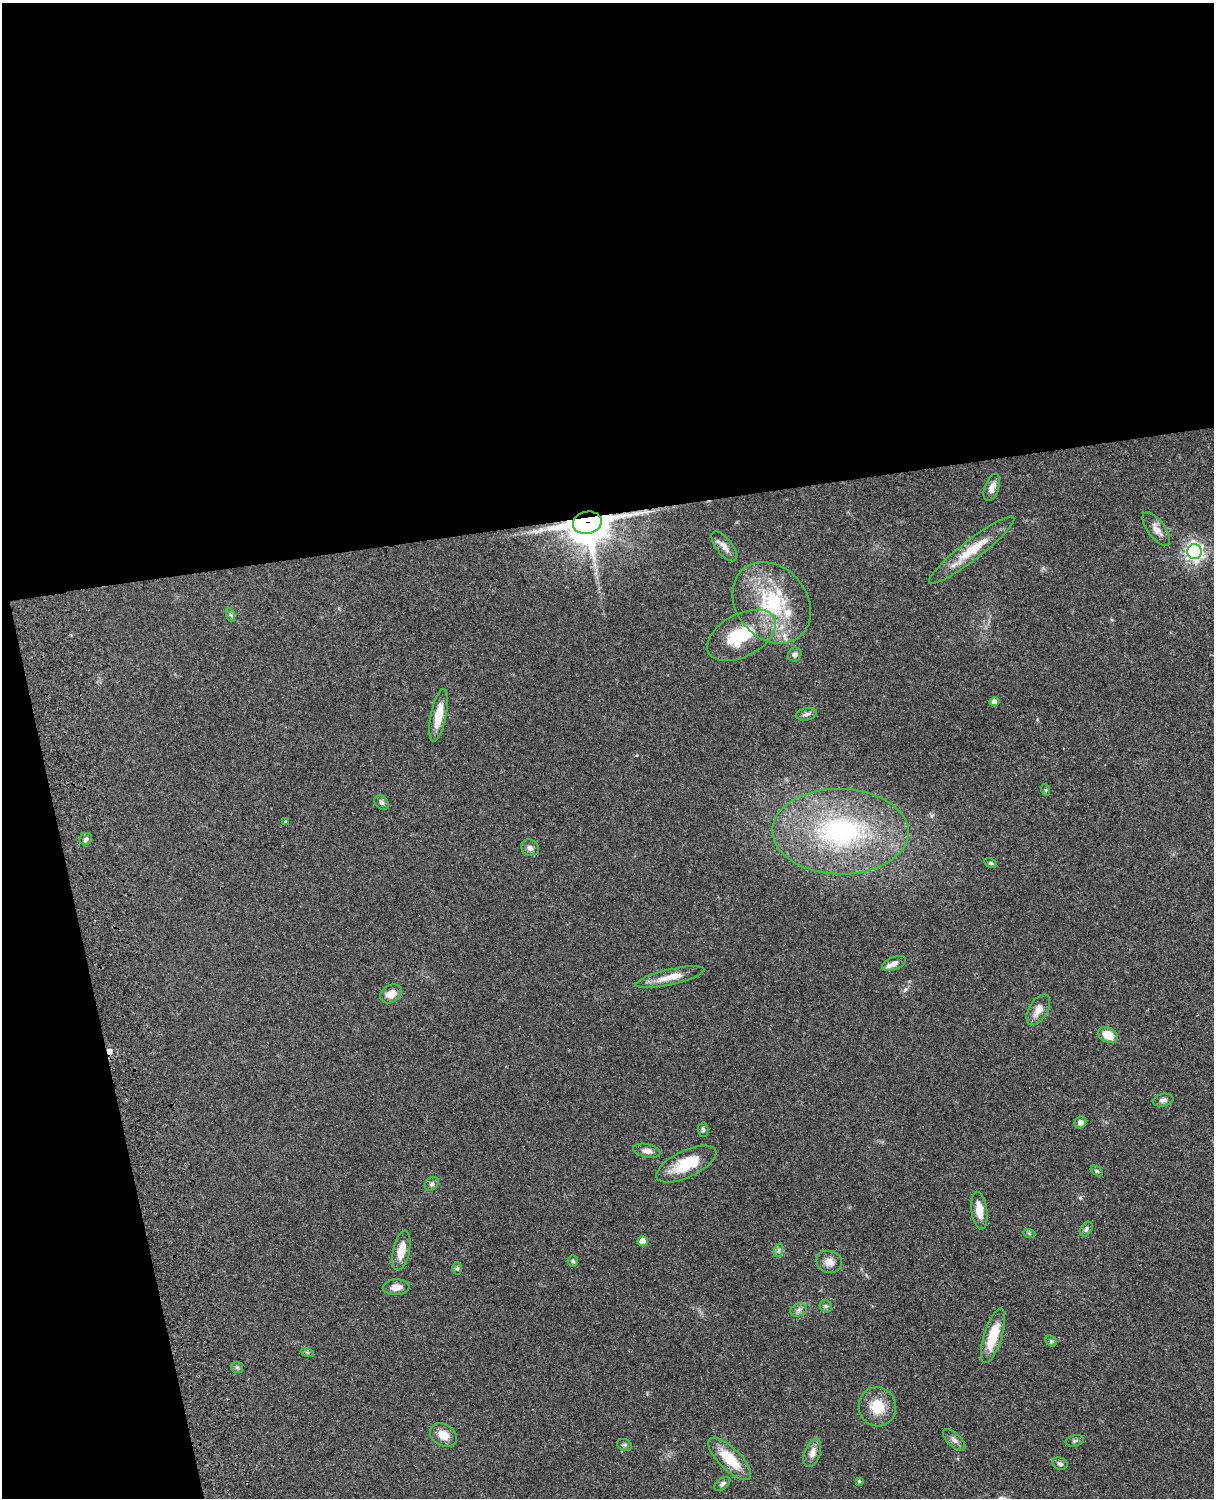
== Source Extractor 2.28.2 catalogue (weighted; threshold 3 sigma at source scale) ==
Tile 1 of 4 x 3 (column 1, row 1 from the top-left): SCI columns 122-1333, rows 3268-4763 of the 5088 x 4927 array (HDU 1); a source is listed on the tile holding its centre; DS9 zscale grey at full resolution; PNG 1216 x 1500 px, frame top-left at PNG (2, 3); each listed source drawn as its Kron ellipse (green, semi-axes under 4 px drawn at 4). Shown black and unused: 39% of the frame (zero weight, under 3 of 4 exposures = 6% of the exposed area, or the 3 px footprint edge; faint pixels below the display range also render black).
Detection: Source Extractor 2.28.2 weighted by HDU 2 'WHT'; one run over the whole footprint, this tile lists its part. Background 0.0918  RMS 0.0062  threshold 0.0278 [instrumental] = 3 sigma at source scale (4.5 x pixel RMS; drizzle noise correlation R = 1.50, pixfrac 1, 0.05/0.05 arcsec/px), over >= 5 px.
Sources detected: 64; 1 cosmic-ray / hot-pixel residue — neither listed nor drawn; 5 inside a brighter listed object's ellipse — not listed separately; the other 58 listed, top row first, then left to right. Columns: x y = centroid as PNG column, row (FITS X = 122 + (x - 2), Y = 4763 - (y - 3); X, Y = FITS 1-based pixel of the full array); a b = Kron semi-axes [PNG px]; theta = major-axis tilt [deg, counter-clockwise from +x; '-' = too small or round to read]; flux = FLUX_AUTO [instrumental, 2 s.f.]
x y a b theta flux
992 488 14 7 70 4.5
587 523 14 11 12 1700
1156 529 20 8 -54 5.1
724 546 18 8 -52 4
972 550 53 10 38 19
1194 552 7 7 - 250
772 603 44 35 -50 53
231 615 7 4 -70 1
742 635 37 21 28 34
795 654 7 6 - 2
994 702 5 4 - 5
807 714 10 6 13 2.2
439 715 27 7 79 12
1046 790 6 4 -71 0.72
381 802 8 6 -43 1.6
285 821 4 4 - 0.71
840 832 68 43 -1 110
86 839 6 6 - 1.5
530 848 9 8 - 2.3
991 863 7 4 -26 1
894 963 12 6 21 3.6
670 977 35 7 13 9.4
391 994 11 8 32 6.2
1038 1010 17 9 59 6.4
1108 1035 10 7 -28 11
1163 1100 10 6 11 2.4
1080 1122 6 5 - 2.7
703 1130 7 5 -87 1.2
647 1151 14 6 -12 3.3
686 1164 33 13 25 21
1097 1171 7 4 -36 0.86
432 1184 8 6 44 1.5
979 1210 19 8 -82 8.7
1086 1229 8 5 56 1.5
1029 1233 6 4 -20 0.8
642 1241 5 5 - 7.9
779 1250 7 4 71 1.2
401 1251 20 8 78 8.5
573 1261 5 5 - 1
829 1262 13 11 -16 4.9
457 1268 6 5 - 0.97
396 1287 13 7 3 4.9
826 1306 6 5 - 1.2
799 1310 8 6 21 2
993 1336 28 9 73 19
1051 1341 6 5 - 0.94
307 1352 6 4 -19 0.86
237 1367 6 5 - 1.2
877 1407 19 18 - 14
443 1435 14 10 -31 7.2
954 1440 14 6 -43 2.6
1075 1441 9 5 13 1.5
624 1445 7 5 -20 1.2
812 1453 15 8 70 4.5
730 1459 28 11 -45 19
1060 1464 7 6 - 1.8
859 1481 4 4 - 0.74
722 1484 9 5 37 1.6
Overlapping masked pixels (flux is a lower limit): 1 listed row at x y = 587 523